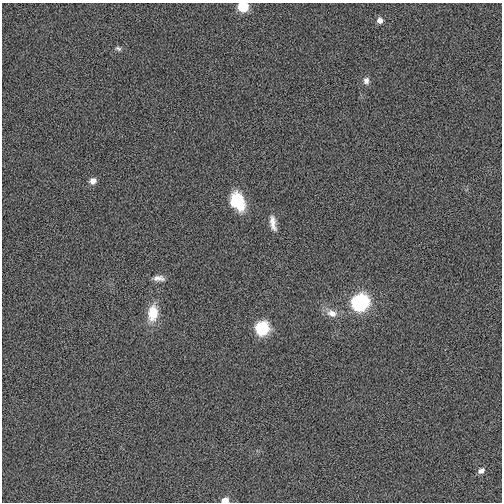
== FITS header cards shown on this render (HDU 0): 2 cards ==
NAXIS1  =                  500
NAXIS2  =                  500

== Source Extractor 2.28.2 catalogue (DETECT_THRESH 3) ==
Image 500 x 500 px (HDU 0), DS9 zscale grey, 1 PNG px = 1 image px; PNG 504 x 504 px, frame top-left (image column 1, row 500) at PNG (2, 3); no overlay
Background -0.00198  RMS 0.031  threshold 0.0926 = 3 sigma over >= 5 px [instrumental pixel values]
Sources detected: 14; all 14 listed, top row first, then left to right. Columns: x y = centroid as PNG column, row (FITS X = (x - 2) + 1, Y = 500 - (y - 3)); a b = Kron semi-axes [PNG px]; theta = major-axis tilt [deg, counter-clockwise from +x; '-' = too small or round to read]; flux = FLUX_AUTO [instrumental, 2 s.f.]
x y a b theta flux
243 7 7 6 - 87
380 20 7 6 - 11
118 49 8 5 -23 4.8
366 81 10 7 85 9.6
93 181 7 6 - 14
237 201 20 14 -65 81
273 223 19 7 -80 18
159 278 15 7 -3 12
360 302 9 8 - 480
153 313 18 11 85 51
332 313 14 10 -18 20
262 328 8 7 - 230
481 470 8 6 39 9.8
225 501 6 4 8 23
At the frame edge (FLAGS 8, measured only in part): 2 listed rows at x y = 243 7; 225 501